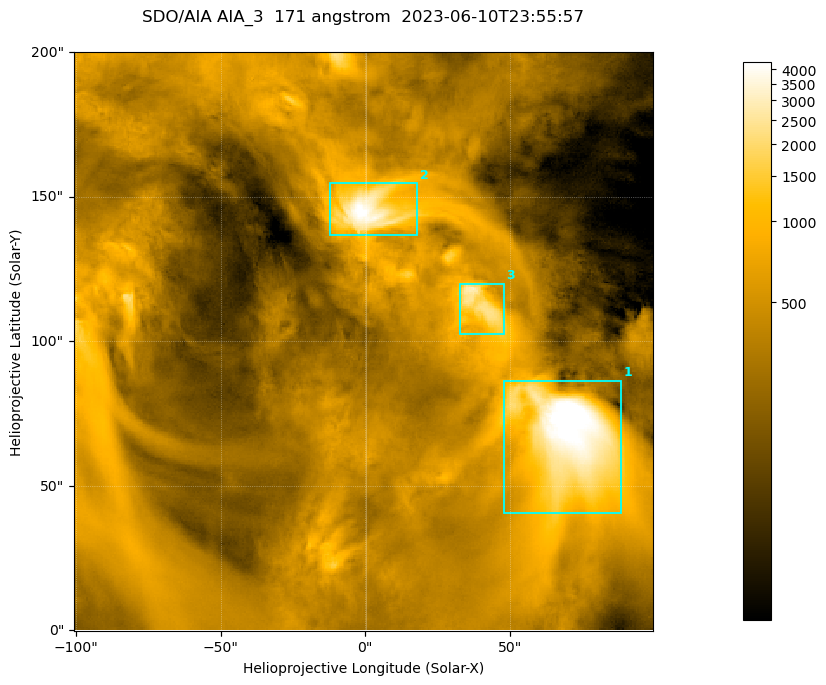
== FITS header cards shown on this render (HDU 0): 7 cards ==
TELESCOP= 'SDO/AIA '
INSTRUME= 'AIA_3   '
WAVELNTH=                  171
WAVEUNIT= 'angstrom'
DATE-OBS= '2023-06-10T23:55:57.351'
CTYPE1  = 'HPLN-TAN'
CTYPE2  = 'HPLT-TAN'

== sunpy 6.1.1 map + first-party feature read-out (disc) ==
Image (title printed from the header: SDO/AIA AIA_3  171 angstrom  2023-06-10T23:55:57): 334 x 334 px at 0.599 arcsec/px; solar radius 945 arcsec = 1577 px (partial field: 1.4% of the solar disc is inside the frame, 100% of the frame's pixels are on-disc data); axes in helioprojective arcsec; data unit not stated in the header (colour bar unlabelled)
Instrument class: DISC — disc imager (sunpy class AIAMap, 171 A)
Bright regions (active regions / flare kernels): reference = the on-disc median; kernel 3 px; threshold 5 sigma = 1109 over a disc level ~359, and >= 1.15x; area >= 111 px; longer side >= 4 px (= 2.4 arcsec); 3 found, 3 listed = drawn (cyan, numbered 1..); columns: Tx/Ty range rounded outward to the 2 arcsec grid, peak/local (2 s.f.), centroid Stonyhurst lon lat
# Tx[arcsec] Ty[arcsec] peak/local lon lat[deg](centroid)
1 48..90 40..86 14 +4 +4
2 -12..18 136..156 12 +0 +9
3 32..48 102..120 8.1 +2 +7